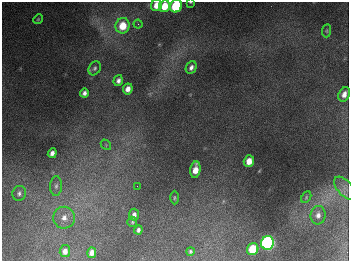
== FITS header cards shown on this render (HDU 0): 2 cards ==
NAXIS1  =                  347
NAXIS2  =                  259

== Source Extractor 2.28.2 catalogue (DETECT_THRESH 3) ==
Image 347 x 259 px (HDU 0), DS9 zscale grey, 1 PNG px = 1 image px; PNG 351 x 263 px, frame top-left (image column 1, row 259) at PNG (2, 2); each listed source drawn as its Kron ellipse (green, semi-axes under 4 px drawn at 4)
Background 675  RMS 51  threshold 152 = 3 sigma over >= 5 px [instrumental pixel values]
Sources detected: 34; all 34 listed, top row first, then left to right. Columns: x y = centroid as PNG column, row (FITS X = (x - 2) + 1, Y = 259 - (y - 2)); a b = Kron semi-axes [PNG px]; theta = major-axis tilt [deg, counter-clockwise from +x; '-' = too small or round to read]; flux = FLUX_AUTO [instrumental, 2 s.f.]
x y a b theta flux
190 2 4 2 - 2.6e+03
157 5 6 5 - 4.1e+04
164 6 6 5 - 6.5e+04
176 6 6 6 - 2.6e+05
38 19 5 4 - 4.1e+03
138 24 4 4 - 5.3e+03
123 26 8 7 - 8.0e+04
327 31 6 4 84 4.7e+03
95 68 7 5 58 8.3e+03
191 68 7 5 64 1.3e+04
118 81 5 4 - 1.2e+04
128 89 5 4 - 2.2e+04
84 93 4 4 - 1.2e+04
344 94 7 5 64 2.0e+04
106 145 6 4 -49 4.9e+03
52 153 5 4 - 1.5e+04
249 161 6 5 - 3.6e+04
195 170 8 5 82 4.2e+04
56 186 10 6 88 1.3e+04
137 186 2 2 - 1.3e+03
345 188 14 7 -49 2.0e+04
19 193 7 7 - 9.9e+03
306 197 6 4 61 4.6e+03
174 198 7 3 89 4.2e+03
134 215 6 5 - 1.3e+04
318 215 9 7 83 1.7e+04
64 218 11 11 - 3.0e+04
132 222 5 5 - 4.9e+03
138 230 4 4 - 9.4e+03
267 243 7 6 - 1.1e+06
253 249 6 5 - 1.2e+05
65 251 6 5 - 1.9e+04
190 251 4 4 - 5.8e+03
92 253 5 4 - 2.0e+04
At the frame edge (FLAGS 8, measured only in part): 3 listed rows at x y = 190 2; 157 5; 176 6